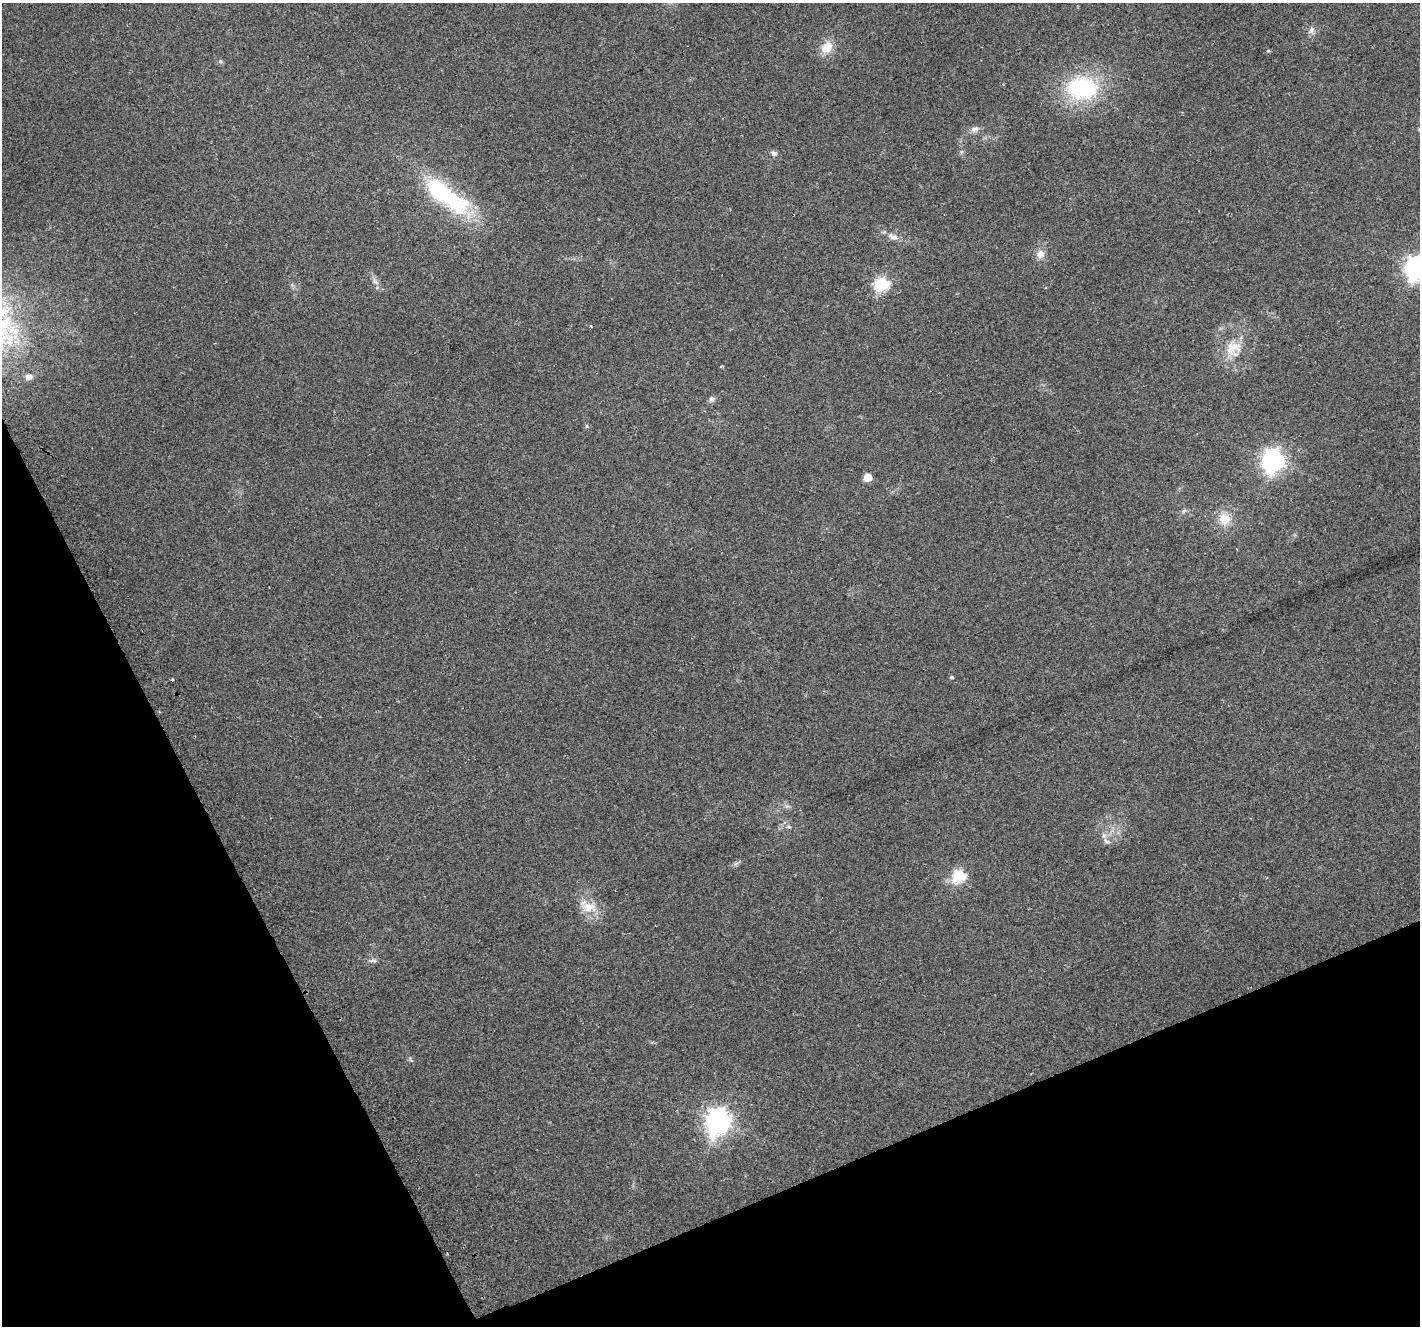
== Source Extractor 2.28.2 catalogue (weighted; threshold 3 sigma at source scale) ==
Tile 14 of 4 x 4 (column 2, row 4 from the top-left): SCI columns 1451-2868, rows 164-1487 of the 5733 x 5564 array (HDU 1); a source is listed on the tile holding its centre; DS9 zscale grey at full resolution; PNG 1422 x 1328 px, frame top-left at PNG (2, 3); no overlay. Shown black and unused: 22% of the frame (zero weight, under 2 of 3 exposures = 2% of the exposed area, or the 3 px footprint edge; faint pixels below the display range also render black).
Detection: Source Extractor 2.28.2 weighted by HDU 2 'WHT'; one run over the whole footprint, this tile lists its part. Background 0.115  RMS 0.011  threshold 0.0504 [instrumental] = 3 sigma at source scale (4.5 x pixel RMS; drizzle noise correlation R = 1.50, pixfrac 1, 0.0396/0.0396 arcsec/px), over >= 5 px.
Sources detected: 33; all 33 listed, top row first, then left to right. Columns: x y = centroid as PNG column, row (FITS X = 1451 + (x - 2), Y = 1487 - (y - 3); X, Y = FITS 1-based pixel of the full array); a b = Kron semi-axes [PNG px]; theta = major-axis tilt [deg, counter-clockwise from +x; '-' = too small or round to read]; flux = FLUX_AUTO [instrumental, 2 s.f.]
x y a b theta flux
1311 30 11 7 57 4.9
827 47 16 13 51 17
1268 51 5 3 - 1.2
220 61 6 5 - 1.9
1082 88 32 22 -3 120
974 129 12 8 20 5.3
1419 129 5 4 - 1.1
961 152 6 4 72 1.8
774 153 9 7 -26 3.9
445 195 68 21 -35 130
893 237 15 8 -23 8.3
1040 254 11 10 - 8.1
1415 268 9 8 - 670
375 281 12 5 -53 5
881 284 7 6 - 160
4 312 29 14 37 35
591 326 3 2 - 0.97
1233 348 25 20 44 28
29 377 9 7 3 5.3
712 399 8 7 - 3.6
587 426 6 4 -90 1.4
1273 461 8 8 - 690
868 477 6 5 - 19
1184 511 9 3 45 1.8
1225 519 18 17 - 19
951 677 4 4 - 1.7
172 680 3 3 - 4
789 827 6 4 -18 1.7
1106 841 12 6 -30 4.2
959 876 7 6 - 110
588 907 27 15 -20 21
373 960 13 5 1 3.4
718 1121 10 9 - 960
Isophote crosses this tile's border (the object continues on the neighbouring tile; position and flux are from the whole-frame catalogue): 3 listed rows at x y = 1419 129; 1415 268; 4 312